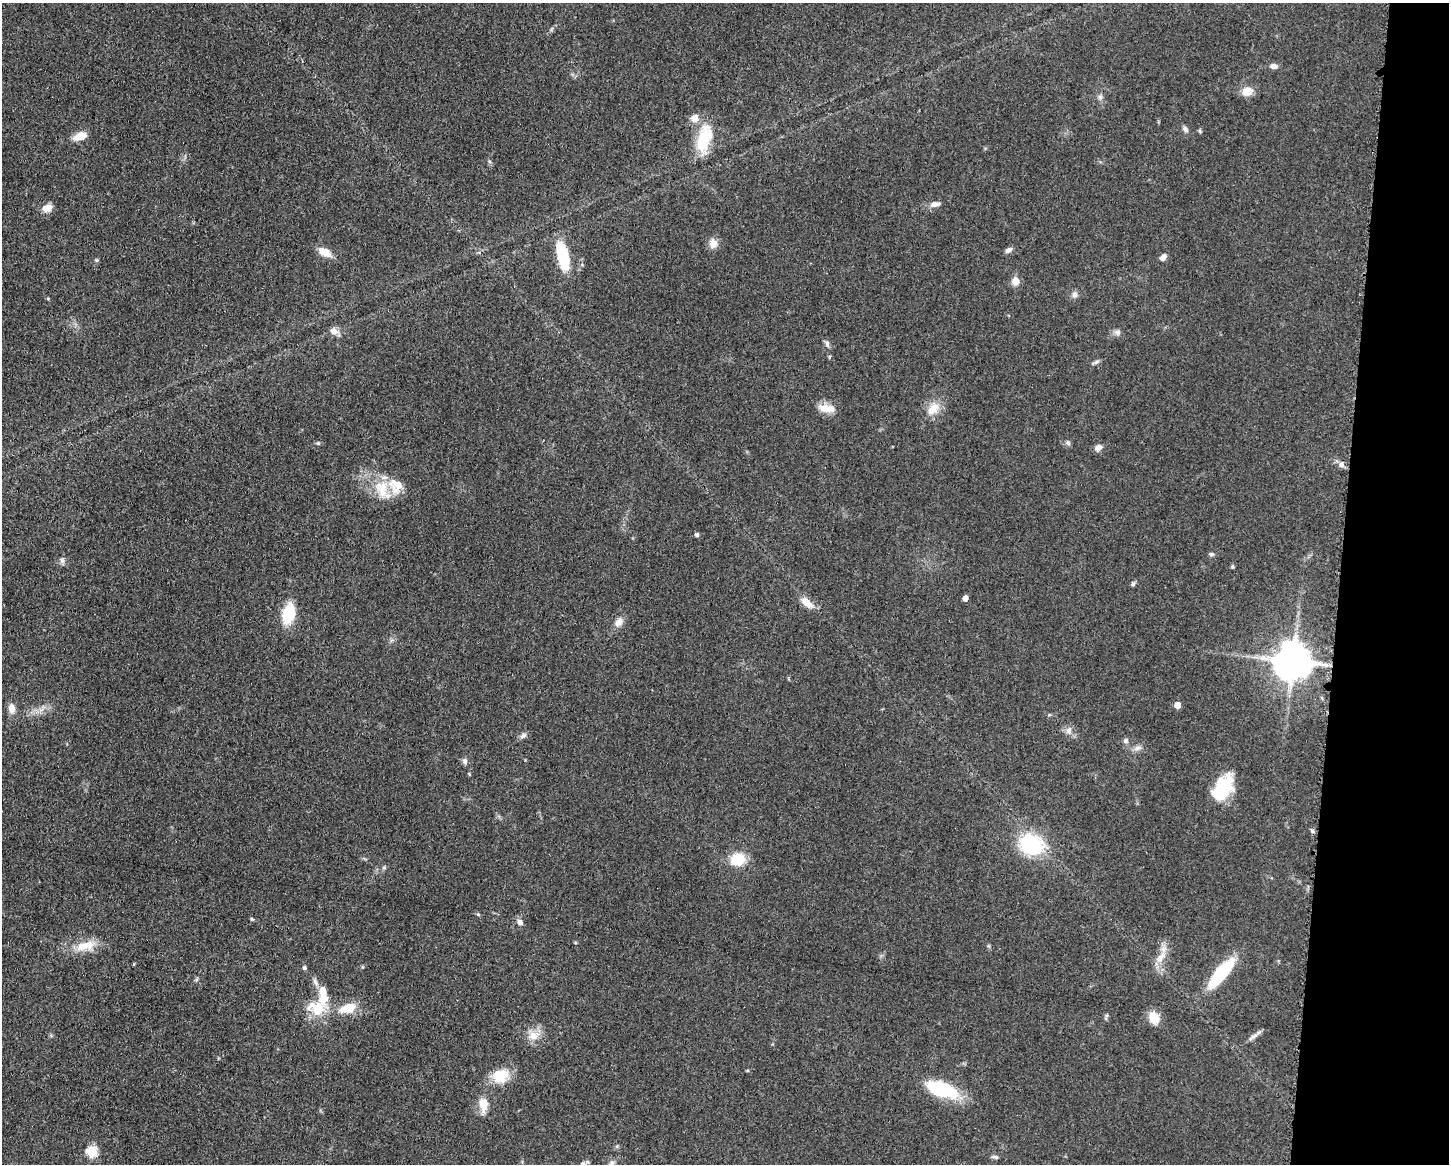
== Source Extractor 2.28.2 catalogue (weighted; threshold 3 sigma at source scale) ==
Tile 6 of 3 x 4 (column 3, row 2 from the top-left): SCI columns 3125-4571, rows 2330-3491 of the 4683 x 4655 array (HDU 1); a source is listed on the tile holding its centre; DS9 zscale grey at full resolution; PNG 1451 x 1166 px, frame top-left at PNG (2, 3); no overlay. Shown black and unused: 8% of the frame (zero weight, under 3 of 5 exposures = <1% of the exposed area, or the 3 px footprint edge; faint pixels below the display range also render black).
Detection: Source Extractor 2.28.2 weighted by HDU 2 'WHT'; one run over the whole footprint, this tile lists its part. Background 0.0606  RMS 0.0057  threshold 0.0255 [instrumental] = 3 sigma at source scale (4.5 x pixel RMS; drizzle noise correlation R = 1.50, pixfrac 1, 0.05/0.05 arcsec/px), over >= 5 px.
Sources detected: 73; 3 inside a brighter listed object's ellipse — not listed separately; the other 70 listed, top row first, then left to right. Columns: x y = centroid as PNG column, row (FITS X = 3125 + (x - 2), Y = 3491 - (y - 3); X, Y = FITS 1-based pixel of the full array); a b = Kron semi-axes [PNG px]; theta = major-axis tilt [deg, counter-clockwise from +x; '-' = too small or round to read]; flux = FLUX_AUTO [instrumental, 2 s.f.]
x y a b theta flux
1274 66 8 6 -2 2.3
1247 91 10 8 10 8
1100 97 6 5 - 1.3
1185 129 8 5 -45 1.9
80 136 15 8 21 7.3
704 139 39 17 76 21
936 204 15 7 10 3.3
47 208 12 9 16 4.5
713 243 13 11 90 4.3
1008 250 9 6 34 2.1
325 252 13 7 -30 8.3
563 256 27 9 -77 31
1163 257 8 5 42 2.8
1015 281 9 8 - 5.2
1075 294 9 7 88 2
334 331 11 9 -24 3.4
1118 332 8 8 - 2
827 343 8 6 -68 1.7
829 357 5 3 - 0.57
1096 362 9 4 35 1.3
827 408 23 10 -7 6.9
933 409 21 13 43 8.2
318 443 6 5 - 0.76
1068 443 7 5 -72 1.3
1098 448 9 7 29 2.9
1342 464 7 6 - 2.2
382 489 29 17 -67 15
697 535 5 5 - 1.2
1211 554 7 5 1 1
62 560 8 6 -74 1.7
1232 566 6 4 62 0.76
1133 584 6 5 - 1.1
965 598 4 4 - 3.5
807 603 18 9 -40 6.2
288 614 18 11 79 23
619 622 14 9 54 3.8
1293 661 10 10 - 1600
1177 705 5 4 - 7.3
12 708 10 7 -81 4.6
1069 730 8 8 - 2.8
523 736 10 6 32 1.8
1126 741 7 7 - 1.4
1137 748 11 6 16 2.4
465 761 8 6 -68 1.6
1223 788 27 16 60 31
1312 831 7 3 -38 0.91
1031 845 20 16 -21 49
737 859 15 13 20 15
384 867 5 5 - 0.91
478 914 6 3 -19 0.69
252 919 5 4 - 0.67
520 922 7 6 - 2.5
85 946 29 12 14 11
1160 957 19 9 49 6.2
304 968 6 5 - 0.92
1221 973 34 10 50 37
315 982 11 5 -57 2
316 1008 24 17 -22 16
348 1008 22 12 20 11
1106 1017 10 3 74 0.99
1154 1017 14 12 -74 7.8
534 1035 15 13 25 6.7
1254 1036 14 5 28 2.6
500 1076 22 18 16 13
942 1090 30 14 -18 39
483 1104 17 10 -85 8
92 1152 6 5 - 41
995 1157 9 4 -12 1.2
611 1163 11 5 34 1.6
583 1164 7 6 - 1.7
Isophote crosses this tile's border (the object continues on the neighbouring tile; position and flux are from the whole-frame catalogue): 2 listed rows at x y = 611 1163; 583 1164